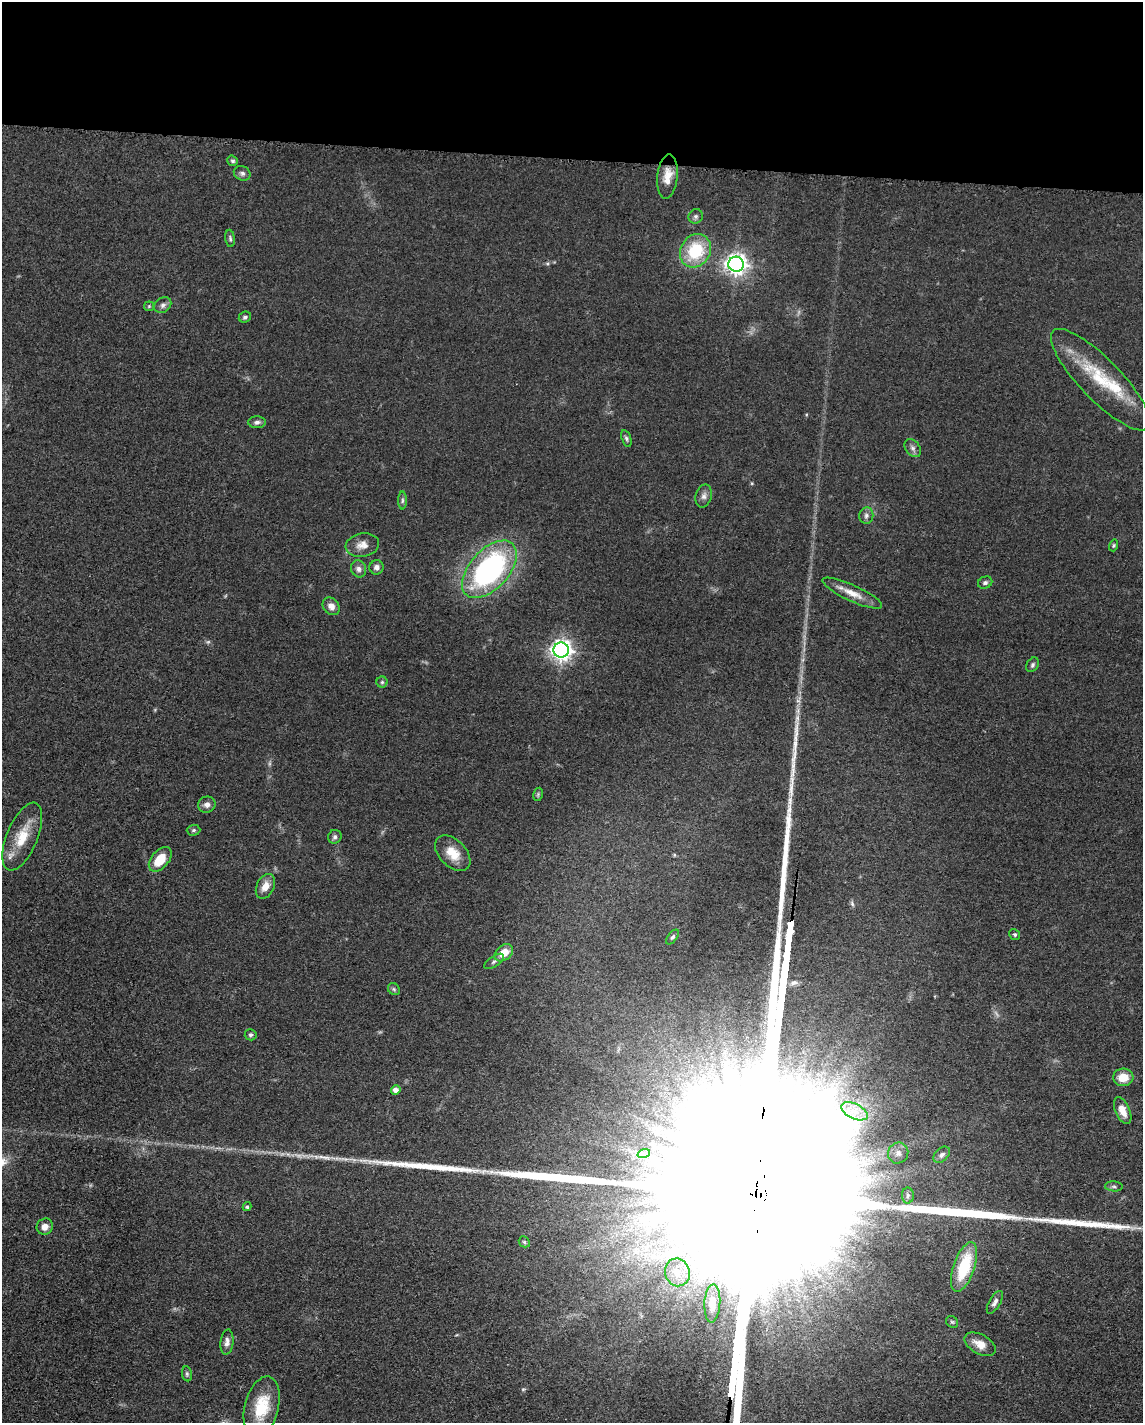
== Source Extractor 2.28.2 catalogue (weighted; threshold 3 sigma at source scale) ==
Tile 3 of 4 x 3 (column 3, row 1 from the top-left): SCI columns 2296-3436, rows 3071-4491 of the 4591 x 4659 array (HDU 1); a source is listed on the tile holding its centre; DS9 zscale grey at full resolution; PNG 1145 x 1425 px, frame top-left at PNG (2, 2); each listed source drawn as its Kron ellipse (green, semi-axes under 4 px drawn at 4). Shown black and unused: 11% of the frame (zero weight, under 3 of 5 exposures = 4% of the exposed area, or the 3 px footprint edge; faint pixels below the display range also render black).
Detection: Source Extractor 2.28.2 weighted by HDU 2 'WHT'; one run over the whole footprint, this tile lists its part. Background 0.0483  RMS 0.0056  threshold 0.0254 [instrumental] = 3 sigma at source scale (4.5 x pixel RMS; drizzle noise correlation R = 1.50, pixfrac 1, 0.05/0.05 arcsec/px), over >= 5 px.
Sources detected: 70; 2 too faint to see at this stretch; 1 inside a brighter object's white glare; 3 long thin detections or spike segments (spike, bleed or trail) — neither listed nor drawn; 1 inside a brighter listed object's ellipse — not listed separately; the other 63 listed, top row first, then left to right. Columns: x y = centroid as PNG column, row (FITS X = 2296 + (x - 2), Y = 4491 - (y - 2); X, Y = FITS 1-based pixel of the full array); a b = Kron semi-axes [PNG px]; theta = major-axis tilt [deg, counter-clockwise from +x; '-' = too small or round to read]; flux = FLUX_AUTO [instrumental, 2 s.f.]
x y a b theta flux
233 161 5 5 - 1
242 173 8 7 - 1.8
667 177 22 10 84 7.8
696 216 7 6 - 1.5
230 238 9 4 -84 1.1
695 251 17 15 59 29
736 264 8 7 - 370
163 305 9 7 36 2.1
149 306 5 5 - 0.71
245 317 6 5 - 1.3
1100 380 68 20 -46 35
257 422 9 6 1 1.9
626 439 9 4 -72 1.3
913 448 10 7 -54 2.1
704 496 12 8 75 2.7
402 500 9 4 90 1.3
866 516 8 7 - 1.9
362 545 17 11 9 5.3
1114 545 6 4 72 0.82
376 567 7 7 - 2.4
359 569 9 7 -67 2.6
489 569 34 19 48 120
985 583 7 6 - 1.5
852 593 32 8 -25 8.3
331 606 9 7 -50 3.6
561 650 8 7 - 350
1032 665 8 5 59 1.3
382 682 5 5 - 1.1
538 794 7 4 79 0.91
207 805 9 8 - 2.8
194 830 7 5 2 1
22 836 36 15 67 17
335 837 7 6 - 1.6
453 853 21 13 -45 10
160 859 14 8 49 13
265 886 13 8 64 5.8
1015 935 6 5 - 1.1
672 937 8 4 52 1.2
504 953 10 7 39 8.1
494 961 11 5 33 1.6
394 989 6 5 - 1
251 1035 6 5 - 1.2
1123 1077 10 8 4 9
396 1090 4 4 - 3.6
854 1111 14 7 -25 6.3
1123 1111 14 7 -66 6
644 1153 6 4 19 0.9
898 1153 10 10 - 3.8
942 1155 9 6 44 1.9
1114 1186 9 5 -4 1.2
908 1195 8 6 89 1.6
247 1207 4 4 - 0.99
45 1227 8 7 - 4.1
524 1242 6 5 - 0.82
964 1267 26 10 71 28
677 1272 14 12 -73 7.7
995 1302 13 5 60 2.2
712 1303 19 8 87 5.5
952 1322 6 5 - 1
227 1342 12 6 84 2.9
980 1344 17 9 -29 6.6
187 1374 7 5 -81 1.2
262 1407 31 17 76 22